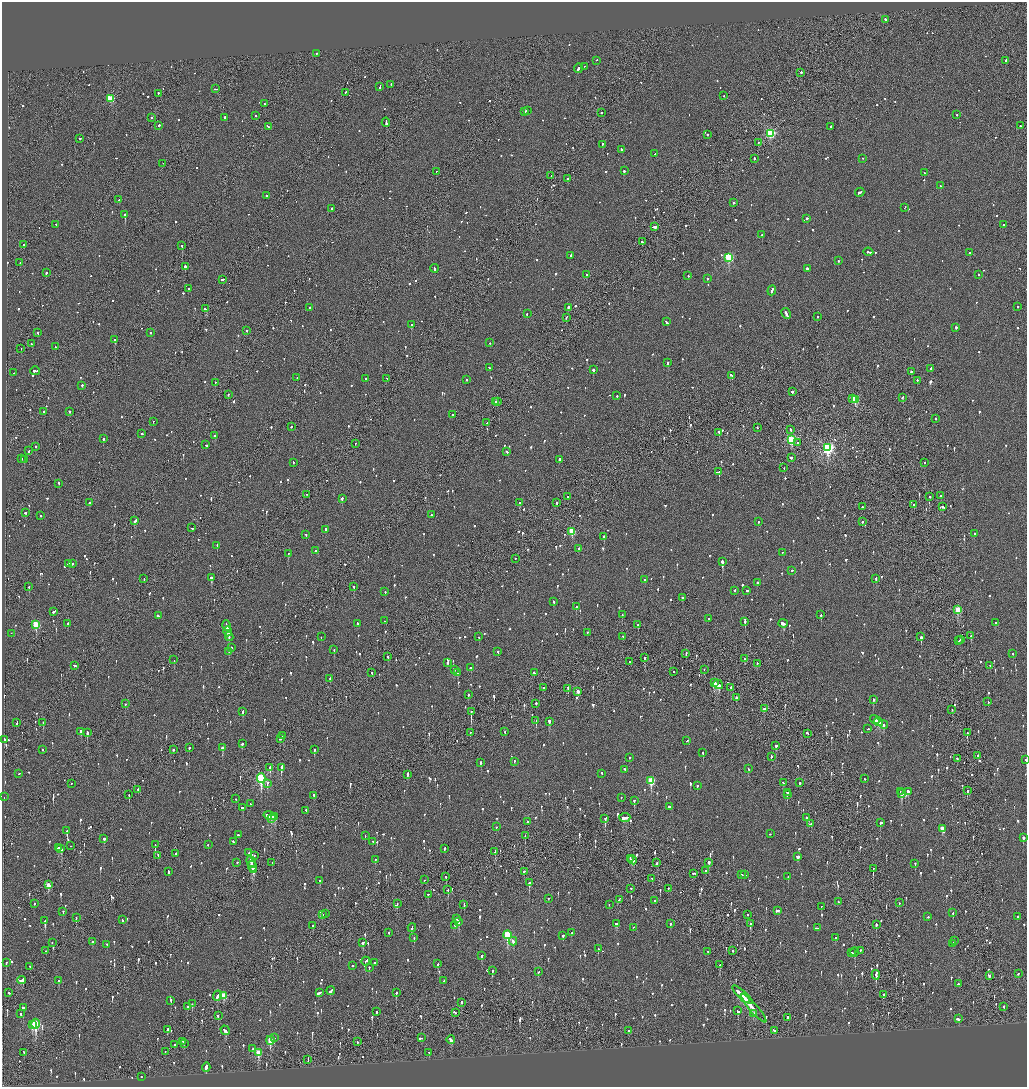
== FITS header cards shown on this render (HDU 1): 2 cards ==
NAXIS1  =                 2049
NAXIS2  =                 2169

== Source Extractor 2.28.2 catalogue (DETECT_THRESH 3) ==
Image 2049 x 2169 px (HDU 1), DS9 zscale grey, zoomed out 1/2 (1 PNG px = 2 x 2 image px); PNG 1029 x 1089 px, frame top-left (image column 1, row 2169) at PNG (2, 2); each listed source drawn as its Kron ellipse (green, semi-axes under 4 px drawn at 4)
Background -0.0904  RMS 0.068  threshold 0.205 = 3 sigma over >= 5 px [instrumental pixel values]
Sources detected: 1579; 64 cannot appear on this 1/2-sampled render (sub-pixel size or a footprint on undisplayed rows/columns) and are neither listed nor drawn; of the other 1515, the 500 brightest by FLUX_AUTO listed and drawn (1015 fainter detections omitted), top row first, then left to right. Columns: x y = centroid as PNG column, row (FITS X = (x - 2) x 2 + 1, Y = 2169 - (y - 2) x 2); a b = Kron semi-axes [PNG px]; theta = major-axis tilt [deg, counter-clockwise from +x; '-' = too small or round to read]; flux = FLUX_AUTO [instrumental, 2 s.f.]
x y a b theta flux
886 20 3 2 - 200
316 53 2 2 - 130
596 60 2 2 - 63
1006 61 4 2 - 240
584 66 2 2 - 120
578 68 5 2 - 600
801 72 2 2 - 140
391 84 2 2 - 69
380 86 4 2 - 220
215 89 3 2 - 68
345 92 2 1 - 77
158 93 2 2 - 150
724 96 2 2 - 72
110 99 3 3 - 630
264 104 2 2 - 83
527 110 3 2 - 110
525 111 2 2 - 88
601 112 2 2 - 75
957 115 2 2 - 67
256 116 2 2 - 97
151 117 2 2 - 130
225 117 2 2 - 240
386 122 4 2 - 300
159 125 2 2 - 140
830 126 2 2 - 180
1021 126 2 2 - 84
268 127 4 2 - 150
770 133 3 3 - 1700
707 134 2 1 - 430
79 138 2 2 - 80
758 142 2 2 - 180
602 144 3 2 - 110
621 150 3 2 - 150
655 154 2 2 - 100
754 158 2 2 - 170
862 158 2 2 - 67
163 163 2 1 - 63
436 171 2 2 - 78
624 171 2 2 - 250
924 173 2 2 - 77
551 176 2 1 - 64
568 179 2 2 - 690
940 186 2 2 - 230
860 192 5 2 - 170
266 195 2 2 - 63
119 200 2 1 - 71
733 203 2 2 - 98
905 207 2 2 - 70
331 208 3 2 - 100
125 215 2 2 - 2800
807 218 2 2 - 790
56 224 2 2 - 100
1003 225 2 2 - 68
654 227 4 3 - 210
762 235 2 2 - 240
642 242 2 2 - 100
23 244 2 2 - 77
182 246 2 2 - 230
868 252 5 2 - 330
970 253 3 2 - 280
571 255 4 2 - 160
729 258 3 3 - 1200
838 261 2 2 - 91
20 263 2 1 - 60
185 267 2 2 - 430
434 268 4 2 - 140
807 269 2 2 - 380
46 273 2 2 - 160
978 274 2 2 - 69
586 275 2 2 - 220
688 275 2 2 - 80
707 278 2 2 - 81
223 279 4 2 - 130
188 288 2 2 - 240
772 290 5 2 - 440
1017 306 2 2 - 230
309 307 2 2 - 76
568 307 3 2 - 110
206 309 3 2 - 140
527 313 3 2 - 150
786 313 6 2 -60 290
817 316 2 2 - 110
566 317 3 2 - 79
666 322 3 2 - 190
411 324 2 2 - 190
956 327 2 2 - 86
247 330 2 2 - 90
38 333 2 2 - 83
151 333 2 2 - 100
115 339 2 2 - 170
490 343 2 2 - 62
32 344 3 2 - 120
55 347 2 2 - 120
21 348 2 1 - 61
668 362 3 2 - 240
489 368 2 2 - 71
930 368 4 2 - 110
593 369 2 2 - 990
35 371 5 2 - 190
911 371 2 2 - 180
14 373 2 1 - 65
731 375 4 2 - 130
297 378 2 2 - 69
366 378 2 2 - 67
387 378 3 2 - 110
467 380 2 2 - 100
917 380 2 2 - 230
215 382 2 2 - 72
82 385 2 2 - 110
792 391 2 2 - 390
228 394 2 2 - 78
617 396 2 2 - 65
903 397 3 2 - 92
853 398 2 2 - 84
855 399 3 3 - 570
496 401 2 2 - 160
498 402 2 2 - 93
44 411 2 2 - 140
69 411 2 2 - 150
452 414 2 2 - 120
936 418 2 2 - 110
153 421 2 1 - 71
487 423 2 2 - 62
291 426 2 2 - 66
757 427 2 1 - 66
791 429 3 2 - 84
719 432 2 2 - 150
142 434 2 2 - 61
215 435 2 2 - 250
103 439 2 2 - 190
791 439 4 3 - 1200
355 443 2 1 - 72
798 443 2 2 - 150
206 445 2 2 - 220
36 446 2 2 - 69
828 447 4 3 - 2900
29 451 2 2 - 100
507 452 3 2 - 84
791 457 2 2 - 200
22 459 2 2 - 220
24 459 2 2 - 160
559 459 2 2 - 270
293 462 2 2 - 63
924 462 2 2 - 61
784 468 2 1 - 120
719 472 2 2 - 99
59 483 3 2 - 100
306 494 2 1 - 170
567 496 2 1 - 63
941 496 2 2 - 120
930 497 2 2 - 110
342 498 2 2 - 180
89 503 2 2 - 170
520 503 2 2 - 100
557 503 2 2 - 120
914 504 2 1 - 130
862 507 2 2 - 96
943 507 3 2 - 110
25 512 2 2 - 94
431 515 2 2 - 96
41 516 2 2 - 160
135 521 3 2 - 320
758 522 2 2 - 170
862 522 2 2 - 110
192 528 2 2 - 68
325 529 3 2 - 160
572 531 3 3 - 550
974 533 2 2 - 74
306 534 2 2 - 71
604 536 2 2 - 150
217 545 2 2 - 270
579 548 2 2 - 210
316 550 2 2 - 130
782 552 2 2 - 85
288 553 2 2 - 110
515 558 2 1 - 62
722 562 3 2 - 1300
68 563 3 2 - 83
72 564 2 2 - 72
792 570 2 2 - 150
211 578 2 2 - 650
144 579 2 2 - 120
876 579 3 2 - 85
645 580 2 2 - 72
757 582 2 2 - 270
29 587 2 1 - 120
354 587 2 2 - 89
735 590 2 2 - 97
747 590 2 2 - 220
385 592 2 2 - 61
682 598 2 2 - 76
554 602 2 2 - 100
576 607 2 2 - 73
957 610 3 3 - 460
53 612 3 2 - 200
622 615 2 1 - 100
821 615 2 2 - 180
158 616 3 2 - 140
709 618 2 2 - 140
385 621 2 2 - 73
745 621 3 2 - 450
996 622 2 2 - 61
357 623 3 2 - 98
783 623 4 2 - 240
36 624 3 3 - 570
68 624 2 2 - 180
638 625 2 2 - 150
227 626 5 2 - 420
228 631 5 2 - 310
587 632 2 2 - 66
11 633 2 1 - 63
623 636 2 1 - 79
971 636 3 2 - 250
229 637 4 2 - 220
321 637 2 2 - 75
479 637 2 2 - 110
921 637 3 2 - 430
961 639 3 2 - 220
959 640 2 2 - 130
231 647 2 2 - 89
334 649 2 2 - 64
229 651 3 2 - 120
498 651 2 2 - 81
686 653 2 1 - 240
1013 653 2 2 - 62
388 657 2 2 - 250
645 657 2 2 - 230
745 659 2 2 - 120
174 660 2 1 - 81
629 661 2 1 - 63
447 662 2 2 - 67
757 663 2 2 - 120
990 665 2 2 - 63
75 666 3 2 - 93
471 667 2 2 - 140
454 669 2 2 - 220
704 669 2 1 - 70
674 672 2 2 - 100
372 673 2 2 - 74
457 673 3 2 - 69
534 673 2 2 - 85
330 678 2 2 - 97
715 682 4 2 - 680
718 684 5 3 - 680
544 687 2 2 - 130
731 687 2 2 - 110
568 688 4 2 - 120
578 691 3 2 - 99
468 694 3 2 - 79
736 698 3 2 - 72
874 699 2 2 - 230
988 702 3 2 - 63
536 703 2 2 - 81
125 704 2 2 - 110
764 709 3 2 - 86
952 709 2 1 - 62
243 711 3 2 - 86
471 711 3 1 - 290
536 720 2 1 - 130
875 720 5 3 - 220
549 721 3 2 - 280
43 722 2 1 - 67
879 722 4 1 - 190
17 723 3 2 - 120
883 724 5 3 - 190
868 729 2 2 - 71
81 731 3 2 - 89
470 732 2 2 - 110
505 732 2 2 - 130
87 733 3 2 - 330
807 733 3 2 - 170
967 733 2 2 - 130
283 735 2 2 - 250
280 738 4 3 - 110
4 739 2 2 - 160
687 740 3 2 - 86
242 744 2 2 - 95
776 746 3 2 - 320
189 747 2 2 - 190
222 748 2 2 - 390
314 749 2 2 - 170
42 750 2 2 - 61
173 750 2 2 - 130
703 753 2 2 - 75
978 755 2 2 - 66
771 756 3 2 - 220
629 757 2 2 - 61
957 759 3 2 - 400
1026 759 2 1 - 300
514 761 2 2 - 200
481 762 2 2 - 180
270 767 3 2 - 520
281 767 3 2 - 350
625 769 3 2 - 110
748 769 3 2 - 61
19 773 2 1 - 64
602 773 2 2 - 74
407 775 4 2 - 510
261 778 5 3 - 1700
865 779 3 2 - 67
651 781 4 3 - 740
71 783 2 1 - 76
267 783 3 2 - 150
783 783 4 2 - 110
800 783 2 2 - 89
697 786 2 2 - 200
138 789 2 1 - 62
900 791 2 1 - 120
908 791 2 2 - 920
967 791 2 2 - 300
787 792 2 2 - 75
902 793 3 2 - 440
129 795 2 2 - 70
314 795 4 2 - 120
787 795 2 2 - 79
4 797 2 1 - 62
621 797 2 1 - 310
235 799 2 1 - 100
634 800 2 2 - 220
250 804 2 2 - 93
669 807 2 2 - 61
242 808 3 2 - 61
306 810 2 1 - 62
270 816 7 2 -13 320
275 817 4 2 - 320
625 817 6 2 4 220
806 817 2 2 - 86
272 818 3 2 - 93
605 818 3 2 - 360
527 822 2 2 - 99
880 823 2 2 - 860
811 824 2 1 - 85
496 827 2 2 - 61
942 828 3 2 - 170
67 831 3 2 - 440
770 834 2 2 - 62
238 835 3 1 - 69
365 836 2 1 - 67
525 836 2 1 - 60
104 838 2 2 - 120
1023 838 2 2 - 820
233 841 2 2 - 78
373 842 3 2 - 120
208 844 2 2 - 89
155 845 3 1 - 130
71 846 2 1 - 63
58 847 3 2 - 110
61 848 4 3 - 150
444 849 3 2 - 87
495 851 4 2 - 240
249 853 2 2 - 200
176 854 2 2 - 82
158 855 2 1 - 91
254 855 3 2 - 78
798 856 3 2 - 95
630 858 3 1 - 91
375 859 2 2 - 68
633 860 4 2 - 260
237 862 2 2 - 230
251 862 6 1 -73 2100
709 862 2 2 - 790
272 863 2 1 - 170
657 863 2 2 - 130
915 863 3 2 - 64
252 866 5 2 - 1100
253 869 4 1 - 1100
873 869 3 1 - 170
706 870 2 2 - 130
168 871 3 2 - 100
524 871 2 2 - 89
694 873 3 2 - 120
741 874 3 2 - 180
745 875 3 2 - 93
446 877 2 2 - 64
788 877 2 2 - 110
652 878 2 1 - 95
320 880 2 2 - 73
424 880 2 2 - 82
529 883 2 2 - 230
48 885 3 2 - 190
631 888 2 2 - 63
668 888 2 2 - 69
448 890 2 1 - 110
428 894 2 2 - 88
548 898 2 2 - 91
619 899 3 2 - 130
655 900 2 2 - 150
839 902 3 2 - 140
397 903 4 2 - 71
899 903 2 1 - 110
34 904 3 1 - 78
609 904 2 2 - 65
464 905 4 2 - 88
821 906 2 1 - 77
63 911 2 2 - 69
778 911 4 2 - 220
953 913 2 2 - 63
326 914 2 2 - 82
747 914 2 2 - 79
322 915 2 2 - 130
76 917 2 1 - 88
928 917 2 2 - 65
1017 917 2 2 - 86
457 918 2 2 - 97
122 919 3 2 - 87
45 921 4 2 - 320
458 921 4 2 - 210
616 924 3 2 - 140
671 924 2 2 - 190
750 924 4 2 - 170
876 924 3 2 - 140
455 925 3 2 - 83
313 926 2 2 - 160
633 927 2 2 - 64
412 928 4 2 - 150
817 928 3 1 - 99
389 932 2 2 - 97
571 933 2 2 - 93
507 935 4 3 - 1100
563 935 3 2 - 100
414 938 2 2 - 81
835 938 2 2 - 93
954 940 2 1 - 170
93 941 3 2 - 83
513 941 4 2 - 230
52 942 2 1 - 70
363 943 3 2 - 82
952 943 2 2 - 77
107 944 2 2 - 65
598 949 3 2 - 150
860 950 2 2 - 83
45 951 2 2 - 120
708 951 2 2 - 100
733 951 2 2 - 93
855 952 4 2 - 180
852 953 2 2 - 62
481 955 2 2 - 170
366 961 4 2 - 160
6 962 2 2 - 130
375 962 2 2 - 72
438 964 2 2 - 76
720 965 4 2 - 120
30 966 2 2 - 73
353 966 2 2 - 77
369 967 3 2 - 82
492 971 3 2 - 88
538 972 3 2 - 89
1018 974 2 2 - 80
876 975 4 2 - 440
989 975 3 2 - 97
22 980 4 2 - 270
444 980 2 1 - 210
59 981 2 2 - 130
958 984 3 2 - 120
331 991 4 2 - 370
319 992 4 2 - 270
9 993 2 2 - 140
396 993 2 2 - 190
883 994 2 2 - 210
224 995 4 3 - 340
742 995 13 2 -42 600
217 996 5 2 - 250
745 998 5 3 - 310
171 1000 3 2 - 68
461 1002 2 2 - 130
192 1004 2 2 - 140
1004 1006 2 1 - 140
23 1007 3 2 - 500
188 1007 2 2 - 76
754 1008 18 2 -49 560
738 1011 3 2 - 81
377 1012 2 2 - 250
455 1013 2 2 - 82
754 1013 4 3 - 69
21 1014 3 2 - 67
218 1015 3 2 - 91
787 1017 2 2 - 190
958 1019 3 2 - 160
32 1024 3 2 - 220
36 1024 5 3 - 1200
167 1029 3 2 - 80
225 1030 5 2 - 200
628 1030 2 2 - 68
774 1030 3 2 - 150
274 1038 2 2 - 70
421 1038 3 2 - 260
451 1039 4 2 - 130
270 1040 4 3 - 380
183 1041 2 2 - 71
357 1042 3 1 - 78
184 1043 2 2 - 120
174 1044 2 1 - 150
252 1049 2 2 - 380
165 1051 2 1 - 140
24 1052 3 2 - 110
258 1052 4 3 - 290
429 1053 2 2 - 78
308 1059 2 1 - 66
206 1067 5 2 - 420
141 1077 2 2 - 86
At the frame edge (FLAGS 8, measured only in part): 1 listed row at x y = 1026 759
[1015 fainter detections neither listed nor drawn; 64 sub-pixel or undisplayed-footprint detections neither listed nor drawn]